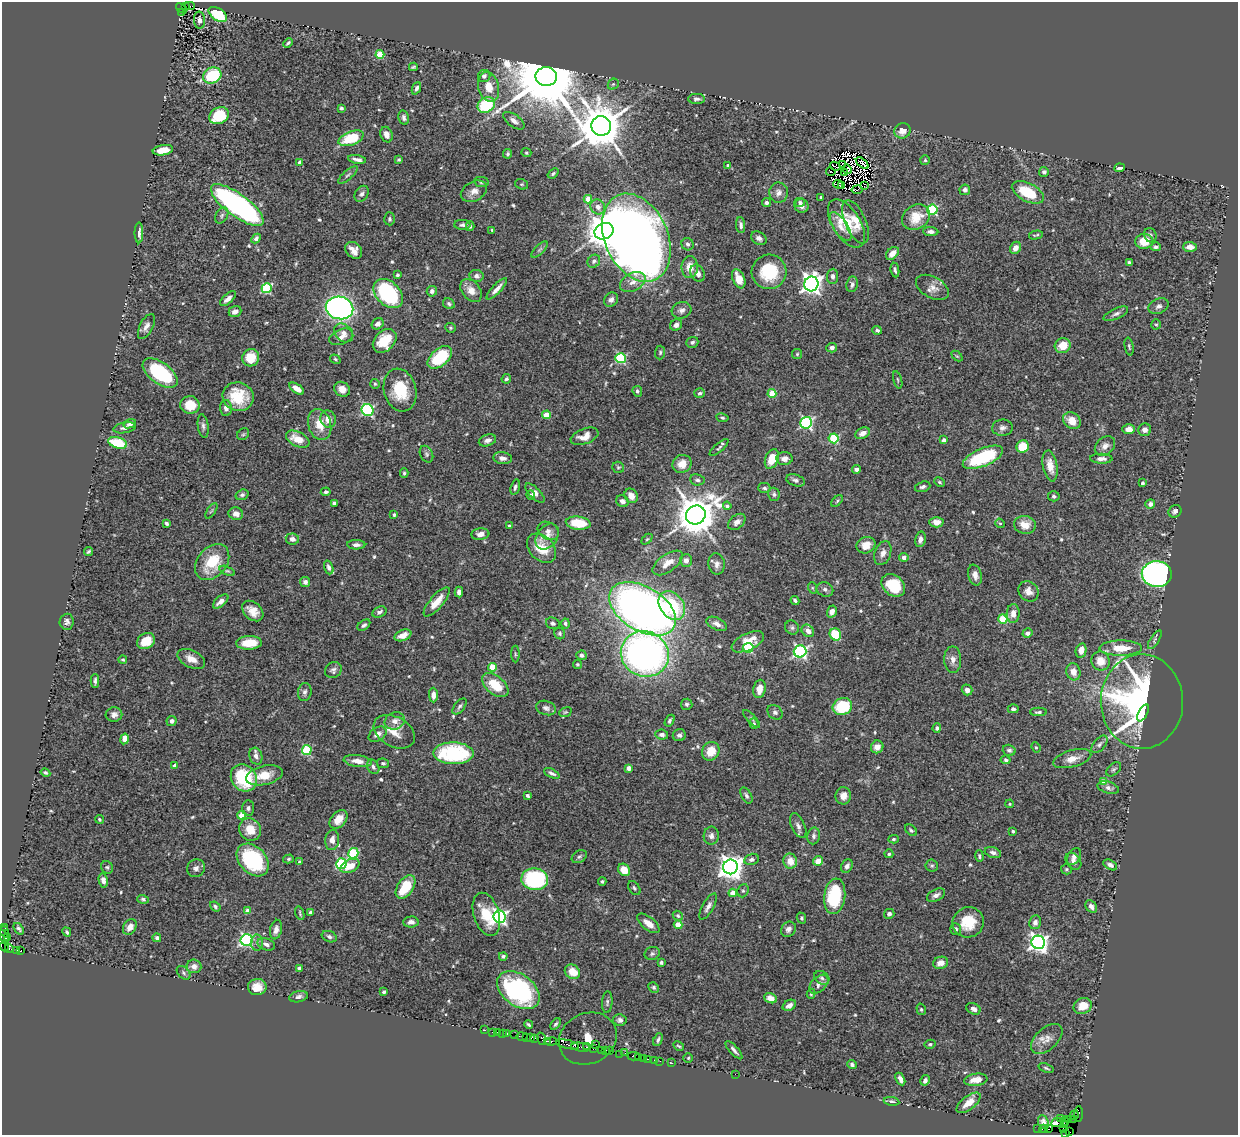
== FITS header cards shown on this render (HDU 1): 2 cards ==
NAXIS1  =                 1236
NAXIS2  =                 1133

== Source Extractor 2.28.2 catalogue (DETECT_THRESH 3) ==
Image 1236 x 1133 px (HDU 1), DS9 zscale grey, 1 PNG px = 1 image px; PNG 1240 x 1137 px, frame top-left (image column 1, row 1133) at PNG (2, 2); each listed source drawn as its Kron ellipse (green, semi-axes under 4 px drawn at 4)
Background 1.15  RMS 0.044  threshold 0.133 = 3 sigma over >= 5 px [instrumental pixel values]
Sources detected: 597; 7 with non-positive FLUX_AUTO (blend fragments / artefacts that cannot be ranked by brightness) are neither listed nor drawn; of the other 590, the 500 brightest by FLUX_AUTO listed and drawn (90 fainter detections omitted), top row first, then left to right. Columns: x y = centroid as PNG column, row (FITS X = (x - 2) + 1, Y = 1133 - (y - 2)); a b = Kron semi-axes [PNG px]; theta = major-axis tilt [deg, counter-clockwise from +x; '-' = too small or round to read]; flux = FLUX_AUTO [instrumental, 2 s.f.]
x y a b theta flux
190 6 5 2 - 270
185 7 3 3 - 160
182 8 6 3 -37 120
181 12 2 2 - 100
218 14 10 6 -34 160
200 20 8 5 -86 12
288 43 5 3 - 4.9
380 54 4 4 - 100
413 67 4 3 - 4.3
212 75 9 7 26 170
484 76 6 6 - 11
546 77 11 9 -1 44000
613 84 6 5 - 5.3
489 87 15 10 -76 45
416 88 6 4 67 9.2
697 99 8 5 0 8.5
486 105 9 7 31 160
341 108 4 3 - 7.4
219 116 10 8 28 130
404 118 7 5 -77 8.6
514 121 12 6 -35 16
601 126 10 9 - 14000
902 131 8 7 - 29
386 135 8 6 -68 18
351 138 13 7 21 120
163 150 10 5 9 40
526 153 5 4 - 4.1
508 154 5 4 - 5.4
357 159 9 3 -9 13
399 160 4 4 - 4.5
925 160 5 5 - 4.1
300 162 4 4 - 19
862 163 7 3 -42 12
842 164 4 2 - 4.5
728 165 3 3 - 4
835 166 5 2 - 4.1
1119 168 5 3 - 7.3
847 169 5 3 - 9.5
831 172 5 2 - 4.7
1044 172 5 5 - 7
553 173 6 4 39 5.1
844 173 2 2 - 4
348 175 12 4 41 7.8
481 182 7 5 -10 5.6
522 184 7 5 -18 4.7
838 184 5 3 - 5.8
842 185 4 3 - 7.9
864 186 3 2 - 4.9
857 190 5 3 - 5.8
965 190 5 5 - 9.9
474 191 14 9 28 22
1028 192 17 9 -27 110
779 193 10 9 - 18
362 194 8 6 56 9.4
821 197 3 3 - 4.2
588 199 4 4 - 45
800 202 5 4 - 5.7
766 203 4 4 - 7.2
237 205 31 11 -36 850
802 206 7 7 - 14
598 207 8 7 - 17
932 210 5 5 - 250
222 215 9 6 61 7.9
916 217 15 12 35 66
390 219 6 5 - 5.5
855 222 23 10 -66 36
846 224 27 14 -58 98
462 225 8 5 -2 8.2
741 225 8 4 -83 9.5
470 226 5 4 - 4.2
840 227 16 7 -57 25
492 230 3 3 - 4.2
604 231 10 8 24 7000
931 231 7 4 -5 11
139 233 10 4 -90 13
1036 235 7 2 11 4.5
1150 235 7 6 - 7.1
256 238 5 4 - 8.8
636 238 46 31 -65 4700
759 238 8 6 -30 12
1144 241 9 7 5 52
687 244 6 6 - 7.2
1156 247 5 4 - 7.4
1190 247 7 5 -1 22
1015 248 6 5 - 21
354 250 9 7 -46 24
540 250 11 4 45 7.1
892 253 7 5 45 20
594 261 7 6 - 7.8
1129 263 4 3 - 6
690 267 11 8 89 35
895 270 7 3 -81 6.5
769 272 17 17 - 130
698 273 9 6 -59 20
397 275 3 3 - 7.8
476 276 7 6 - 12
833 276 7 5 84 10
739 279 10 6 -68 42
633 282 13 8 27 26
811 284 7 7 - 1800
852 284 8 5 82 9.5
932 287 18 10 -29 26
267 288 5 5 - 210
497 289 14 4 46 19
471 290 13 9 -50 27
432 291 5 5 - 9
388 294 17 12 -45 380
228 299 9 4 42 16
611 300 7 6 - 12
449 304 6 5 - 6
1159 306 10 7 24 12
339 308 14 11 -13 910
681 310 10 8 17 14
235 311 6 5 - 15
1116 314 13 5 25 11
378 324 6 5 - 11
1156 324 5 4 - 4
676 325 6 5 - 11
146 327 14 6 63 15
450 328 5 5 - 4.3
877 330 5 3 - 6.5
344 333 10 8 -44 19
341 337 12 7 22 19
385 341 14 10 46 84
692 342 6 5 - 6.8
1063 346 8 7 - 52
1129 347 9 4 -80 5.2
832 348 5 5 - 12
660 352 7 5 87 5.7
797 354 5 5 - 4
957 356 6 4 -43 4
440 357 14 8 41 160
251 358 9 8 - 62
621 358 5 5 - 250
335 359 5 4 - 4.8
160 373 20 10 -36 270
506 379 5 4 - 6.4
898 380 9 3 -75 4.2
375 384 5 5 - 4.2
297 389 8 4 -35 25
342 389 8 7 - 27
400 390 22 16 -75 110
637 391 5 4 - 7.1
700 393 5 5 - 7.1
772 393 4 4 - 82
238 397 15 14 - 93
190 405 9 8 - 60
226 408 8 6 -87 14
367 410 6 5 - 350
547 415 4 4 - 78
722 418 6 4 -10 4.7
328 419 9 7 -72 25
1072 421 9 7 -38 38
806 423 6 6 - 470
130 424 6 4 20 14
320 425 16 11 -73 51
203 426 12 5 -82 10
125 428 11 5 10 13
1002 428 10 8 7 13
1129 429 6 5 - 20
1145 430 6 6 - 13
863 433 8 5 26 20
243 434 6 5 - 5
585 436 14 7 20 29
834 438 5 5 - 180
298 439 12 7 -27 52
487 440 9 5 18 12
944 440 4 4 - 16
118 443 10 5 -15 120
1105 446 11 8 39 17
1023 447 6 6 - 74
719 448 12 4 42 7.2
426 454 9 6 -65 7.2
983 457 21 9 23 240
503 458 9 6 -8 14
772 459 10 6 66 51
784 459 8 6 2 17
1101 459 11 5 -1 15
682 464 9 9 - 32
1050 466 15 7 -79 37
618 467 6 5 - 5
857 469 4 4 - 16
404 473 4 3 - 4.7
697 480 7 5 -8 7.3
796 480 9 5 -18 10
939 482 5 4 - 4
1143 483 3 3 - 5.5
515 487 8 4 74 7.7
923 487 8 5 17 8
764 488 6 5 - 6.9
326 492 5 3 - 6.9
535 493 12 5 -45 18
774 494 6 5 - 6.6
242 495 7 5 18 7.1
531 495 5 4 - 8.6
631 496 7 6 - 29
1054 496 6 5 - 6.5
622 501 6 5 - 15
837 501 7 4 46 4.7
334 503 4 4 - 7.9
1150 504 5 5 - 12
727 506 4 4 - 11
211 511 9 3 57 4.3
1175 511 7 6 - 9.9
236 514 7 6 - 20
394 515 4 3 - 4.1
696 515 10 9 - 11000
737 522 10 6 40 16
936 522 7 5 -2 24
166 523 4 3 - 6.1
578 523 12 6 -6 89
1000 523 5 4 - 4.6
1025 525 11 9 -13 41
509 526 4 3 - 5.2
548 531 11 8 -30 16
480 534 9 5 6 16
547 537 14 10 54 32
292 539 6 5 - 15
647 539 6 4 44 3.9
920 539 8 5 77 14
356 545 9 4 -2 11
866 545 9 8 - 34
542 548 17 12 -46 76
88 552 4 3 - 4.7
883 553 12 8 70 18
904 557 5 4 - 17
686 560 6 6 - 14
212 562 20 14 50 120
668 563 17 8 35 34
717 564 10 8 -81 14
329 567 7 4 -71 11
227 571 8 3 -23 4.6
1157 574 15 13 -2 910
975 575 10 6 -77 19
305 582 5 5 - 11
893 585 13 10 -38 110
813 588 6 4 -70 3.8
825 589 8 7 - 9.7
1029 591 11 9 -50 23
459 592 5 4 - 13
795 600 4 3 - 6.5
221 601 9 5 41 16
437 602 18 6 49 41
672 606 16 11 -51 160
642 609 37 22 -31 2000
253 611 12 8 -41 31
832 611 6 5 - 16
379 612 7 5 26 12
1013 614 9 6 88 24
1003 619 4 4 - 130
67 622 8 7 - 11
553 623 7 5 -23 7.9
565 623 5 4 - 8.8
717 624 11 6 -25 16
364 625 7 4 37 8.2
792 628 7 6 - 7.5
808 631 7 5 -44 21
1027 633 5 4 - 10
560 634 6 5 - 5.3
835 634 6 5 - 100
403 635 9 5 22 26
1155 640 11 4 58 6.4
146 641 9 7 31 56
748 642 17 8 25 53
249 643 13 7 3 56
748 648 5 5 - 210
1121 648 21 7 1 61
1081 650 7 5 76 23
800 651 6 6 - 630
515 654 8 3 -89 4.1
645 654 24 22 -26 1300
581 655 5 5 - 11
191 659 15 8 -26 28
123 660 4 4 - 4.5
953 660 13 8 -89 19
1100 661 9 9 - 37
577 664 4 4 - 4
492 667 4 4 - 82
333 670 8 7 - 11
1073 672 9 7 -75 26
95 681 7 3 90 7.7
495 685 15 9 -39 77
759 689 9 6 80 30
967 690 5 5 - 14
305 692 9 7 82 10
433 695 7 4 -89 15
1142 701 47 41 -89 1100
687 704 5 5 - 5.7
460 706 9 5 51 7.7
842 706 10 8 25 150
546 708 10 7 -16 11
1013 709 5 4 - 8.4
565 712 6 4 20 4.1
775 712 8 6 -41 10
1038 712 8 4 1 7.6
1143 713 9 4 63 65
114 715 8 7 - 14
752 719 11 3 -46 5.2
172 721 5 5 - 11
395 721 10 8 21 22
670 721 6 4 58 6.2
754 723 5 4 - 4.7
937 728 4 4 - 7.2
394 732 22 15 -29 47
378 734 10 6 32 20
662 735 6 5 - 12
679 735 6 6 - 8.8
125 739 5 4 - 25
1099 744 10 5 48 10
877 747 6 6 - 26
1036 747 5 4 - 4.1
307 750 5 5 - 180
1009 750 6 5 - 8.1
711 751 9 8 - 49
454 753 20 11 -1 270
256 756 8 6 -72 15
1072 759 20 8 16 37
1006 760 5 4 - 5.7
358 761 14 6 -7 29
383 763 6 5 - 5.6
175 766 4 4 - 18
373 767 8 5 -61 7.8
629 768 4 4 - 30
1114 769 9 5 41 6.1
45 773 5 4 - 5.3
552 773 8 4 -27 8.6
264 775 19 9 13 52
244 778 14 12 -55 210
1104 782 4 4 - 41
1108 788 11 5 -16 12
527 795 3 3 - 7.1
746 795 9 5 -62 8
843 796 8 7 - 24
1010 804 4 3 - 3.9
248 808 7 6 - 8.7
241 815 4 4 - 53
99 819 4 4 - 4.3
338 819 11 7 48 36
798 826 13 6 -66 13
250 829 11 10 - 53
911 830 7 5 -39 5.7
1013 831 3 3 - 4.2
711 836 9 7 84 12
814 836 8 6 80 9.6
893 839 5 4 - 4.8
332 840 10 7 83 20
993 852 8 5 -18 11
353 853 5 5 - 180
889 854 4 4 - 4.8
979 856 5 3 - 4.9
579 857 8 6 32 7
1074 857 9 6 61 15
288 859 5 4 - 4.6
751 859 7 5 14 9.4
253 860 19 13 -46 250
790 861 7 7 - 36
818 861 5 5 - 31
1073 861 9 6 -51 14
299 862 3 3 - 6.4
341 864 5 5 - 300
1110 865 7 4 -29 11
350 866 10 6 27 44
847 866 7 5 58 11
932 866 6 6 - 5.7
107 867 6 5 - 5.9
730 867 7 7 - 2900
196 868 9 8 - 13
1066 869 5 5 - 4.5
624 870 7 5 -49 46
535 879 13 11 -7 370
103 880 7 4 -79 14
602 881 4 4 - 5.1
405 887 13 8 56 96
634 888 8 5 -54 6.9
743 891 7 5 68 6.2
733 893 4 4 - 33
936 895 10 5 26 15
835 896 18 10 83 180
143 899 6 4 -18 5.7
215 906 6 4 -38 5.1
708 906 14 5 60 15
1091 907 7 5 -55 14
248 911 4 4 - 41
311 912 4 3 - 10
300 913 7 3 -74 4.3
486 914 22 12 -73 84
889 914 5 5 - 8.7
678 916 5 4 - 6
499 917 6 6 - 780
801 918 5 4 - 4.7
411 922 7 5 2 13
968 922 16 15 - 83
1035 922 7 6 - 14
648 923 13 6 -38 28
678 925 4 4 - 62
5 927 3 2 - 44
130 927 8 6 56 21
19 929 6 3 -52 6.5
788 929 8 6 48 12
956 929 6 5 - 7.3
276 930 10 5 79 15
4 932 5 3 - 140
67 932 5 3 - 5.1
4 937 8 4 -64 230
8 937 3 2 - 120
329 937 8 5 -21 8.5
157 938 4 4 - 8.1
247 940 6 6 - 640
1038 942 7 6 - 1500
257 943 8 6 -88 9.4
266 944 9 6 -21 12
4 946 5 2 - 110
9 948 4 3 - 35
16 950 3 2 - 29
21 951 3 3 - 290
652 953 8 6 21 7.1
503 956 4 3 - 5.9
661 962 3 3 - 5
941 963 7 6 - 25
194 966 7 7 - 17
299 968 4 3 - 6.1
572 972 8 6 -35 47
183 973 8 5 -44 6.1
822 978 8 6 -36 8.2
819 984 11 7 44 14
257 987 9 8 - 37
654 987 5 5 - 5.9
518 990 24 15 -37 410
384 992 4 3 - 5.1
811 994 5 4 - 4.5
299 997 9 5 12 10
770 998 7 5 -20 25
607 1002 11 5 86 7.2
789 1005 7 5 30 16
1083 1006 9 7 25 39
921 1009 6 4 -74 4.5
973 1009 7 5 -25 14
620 1020 7 6 - 9.8
556 1024 6 3 52 5.7
529 1025 4 3 - 5.5
485 1030 3 2 - 20
492 1032 2 2 - 11
497 1032 2 2 - 32
502 1033 2 2 - 18
507 1034 3 3 - 110
515 1035 2 2 - 16
522 1037 5 3 - 170
526 1037 3 2 - 75
531 1038 4 3 - 80
534 1039 3 2 - 120
542 1039 6 2 -72 73
588 1039 30 25 26 120
1047 1039 19 11 42 30
658 1040 7 3 65 6.3
547 1041 4 2 - 96
551 1041 6 3 15 100
567 1044 12 3 -14 490
596 1044 2 2 - 26
930 1044 5 4 - 5.9
679 1046 6 3 -27 3.8
581 1047 10 2 -8 290
587 1047 3 2 - 160
594 1048 3 2 - 78
601 1050 4 2 - 71
606 1050 3 2 - 50
734 1050 11 4 -48 10
610 1051 2 2 - 11
625 1053 2 2 - 18
620 1054 2 2 - 24
634 1056 6 2 0 75
638 1057 3 2 - 32
643 1058 2 2 - 33
688 1058 4 4 - 4
648 1059 3 2 - 83
654 1060 2 2 - 25
660 1061 2 2 - 34
672 1063 3 2 - 27
852 1064 5 4 - 8
1046 1068 8 4 -18 4.9
735 1074 2 2 - 55
900 1079 7 4 -61 13
925 1080 5 4 - 12
976 1080 12 6 8 28
891 1101 8 3 -8 6.8
969 1103 14 6 38 35
1078 1114 8 3 85 4.7
1074 1115 5 3 - 150
1060 1119 3 2 - 28
1068 1119 2 2 - 32
1073 1119 3 2 - 63
1065 1121 4 3 - 71
1043 1122 7 5 -64 15
1057 1122 6 4 11 69
1065 1125 4 2 - 22
1038 1128 2 2 - 13
1043 1129 4 2 - 56
1048 1129 3 2 - 98
1063 1129 4 2 - 19
1070 1132 2 2 - 9
1065 1133 3 2 - 45
At the frame edge (FLAGS 8, measured only in part): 1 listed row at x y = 1065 1133
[90 fainter detections neither listed nor drawn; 7 non-positive-flux detections neither listed nor drawn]